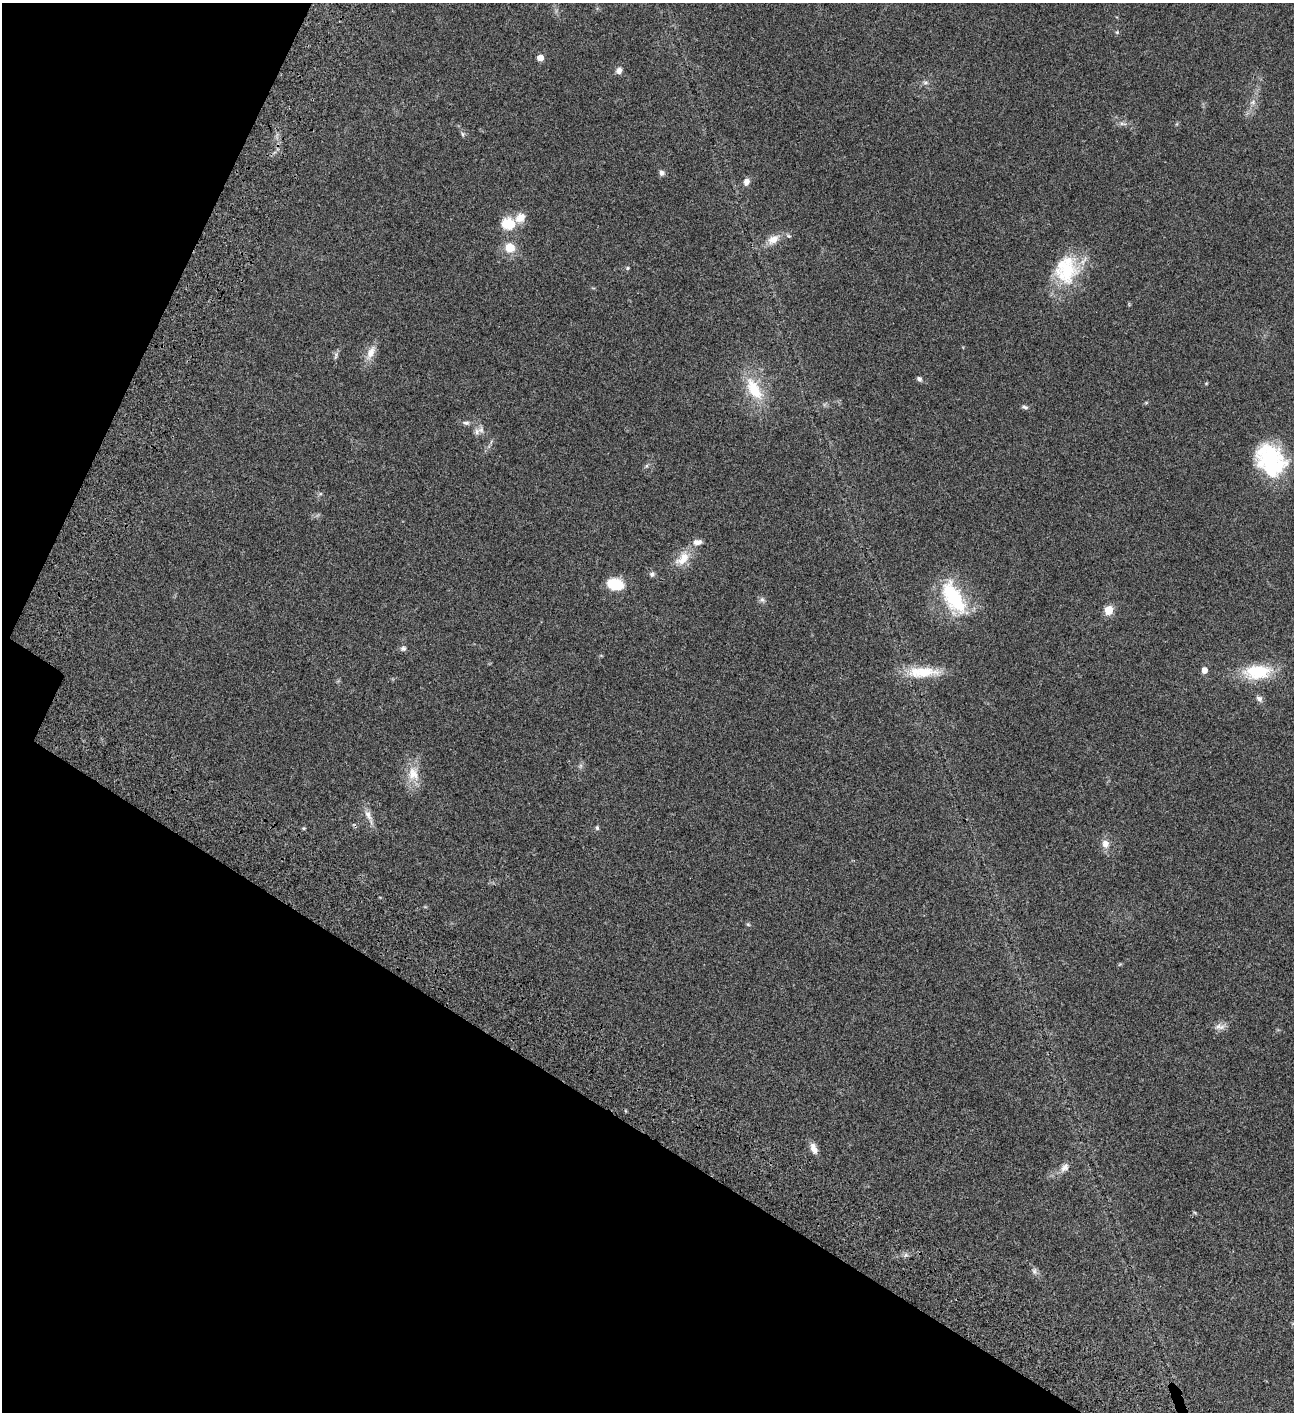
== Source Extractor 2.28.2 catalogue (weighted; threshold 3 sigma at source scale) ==
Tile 9 of 4 x 4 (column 1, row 3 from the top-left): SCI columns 506-1797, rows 1613-3022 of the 6050 x 6048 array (HDU 1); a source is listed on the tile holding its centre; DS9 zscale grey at full resolution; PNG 1296 x 1414 px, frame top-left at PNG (2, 3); no overlay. Shown black and unused: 26% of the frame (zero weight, under 3 of 4 exposures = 13% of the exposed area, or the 3 px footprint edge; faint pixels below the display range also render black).
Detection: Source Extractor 2.28.2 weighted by HDU 2 'WHT'; one run over the whole footprint, this tile lists its part. Background 0.0652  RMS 0.0059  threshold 0.0264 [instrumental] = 3 sigma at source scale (4.5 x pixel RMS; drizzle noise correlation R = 1.50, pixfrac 1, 0.05/0.05 arcsec/px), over >= 5 px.
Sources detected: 55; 4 inside a brighter listed object's ellipse — not listed separately; the other 51 listed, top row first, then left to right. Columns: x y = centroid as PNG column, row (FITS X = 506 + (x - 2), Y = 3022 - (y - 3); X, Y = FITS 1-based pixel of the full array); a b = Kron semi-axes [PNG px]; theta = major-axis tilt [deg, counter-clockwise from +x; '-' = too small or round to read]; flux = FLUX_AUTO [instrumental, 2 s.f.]
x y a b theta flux
1117 32 5 5 - 0.76
540 58 5 5 - 6.7
619 70 9 7 71 2.7
925 82 8 5 -17 1.5
1253 102 9 6 16 2.1
1122 123 12 6 -8 2.1
463 134 7 6 - 1.2
661 173 8 6 -42 1.9
746 182 9 8 - 2.9
509 224 16 12 -7 14
773 239 19 11 36 6.4
510 247 10 9 - 10
627 268 6 5 - 0.8
1067 270 41 28 71 34
371 353 24 9 64 6.1
336 355 11 5 76 1.5
919 379 7 5 -43 1.5
1206 383 4 4 - 0.53
754 389 37 17 -59 21
1146 403 6 4 0 0.64
1024 407 9 5 -17 1.4
466 423 9 6 -7 1.8
477 431 11 9 -89 3.1
1270 460 35 27 -56 50
647 466 7 4 89 0.88
320 494 6 4 18 0.8
683 559 25 14 46 10
652 574 7 7 - 1.5
615 584 10 7 -11 31
954 598 42 20 -60 41
762 600 8 7 - 1.8
1109 610 5 5 - 23
403 648 7 7 - 1.7
1204 670 5 5 - 4.6
923 672 45 14 1 18
1257 672 33 16 5 26
1259 699 9 7 -44 2
580 766 7 4 89 1.1
413 774 23 17 -80 11
368 815 20 8 -63 4.6
304 828 5 4 - 0.71
597 828 6 5 - 1
1105 844 11 9 89 4.3
748 924 6 5 - 0.81
1120 964 6 4 19 0.59
1220 1026 17 9 4 3.4
814 1148 15 8 -69 3.9
1065 1167 14 9 52 3.5
1195 1213 6 4 -20 0.59
906 1255 7 6 - 1.4
1034 1271 10 7 -82 1.8